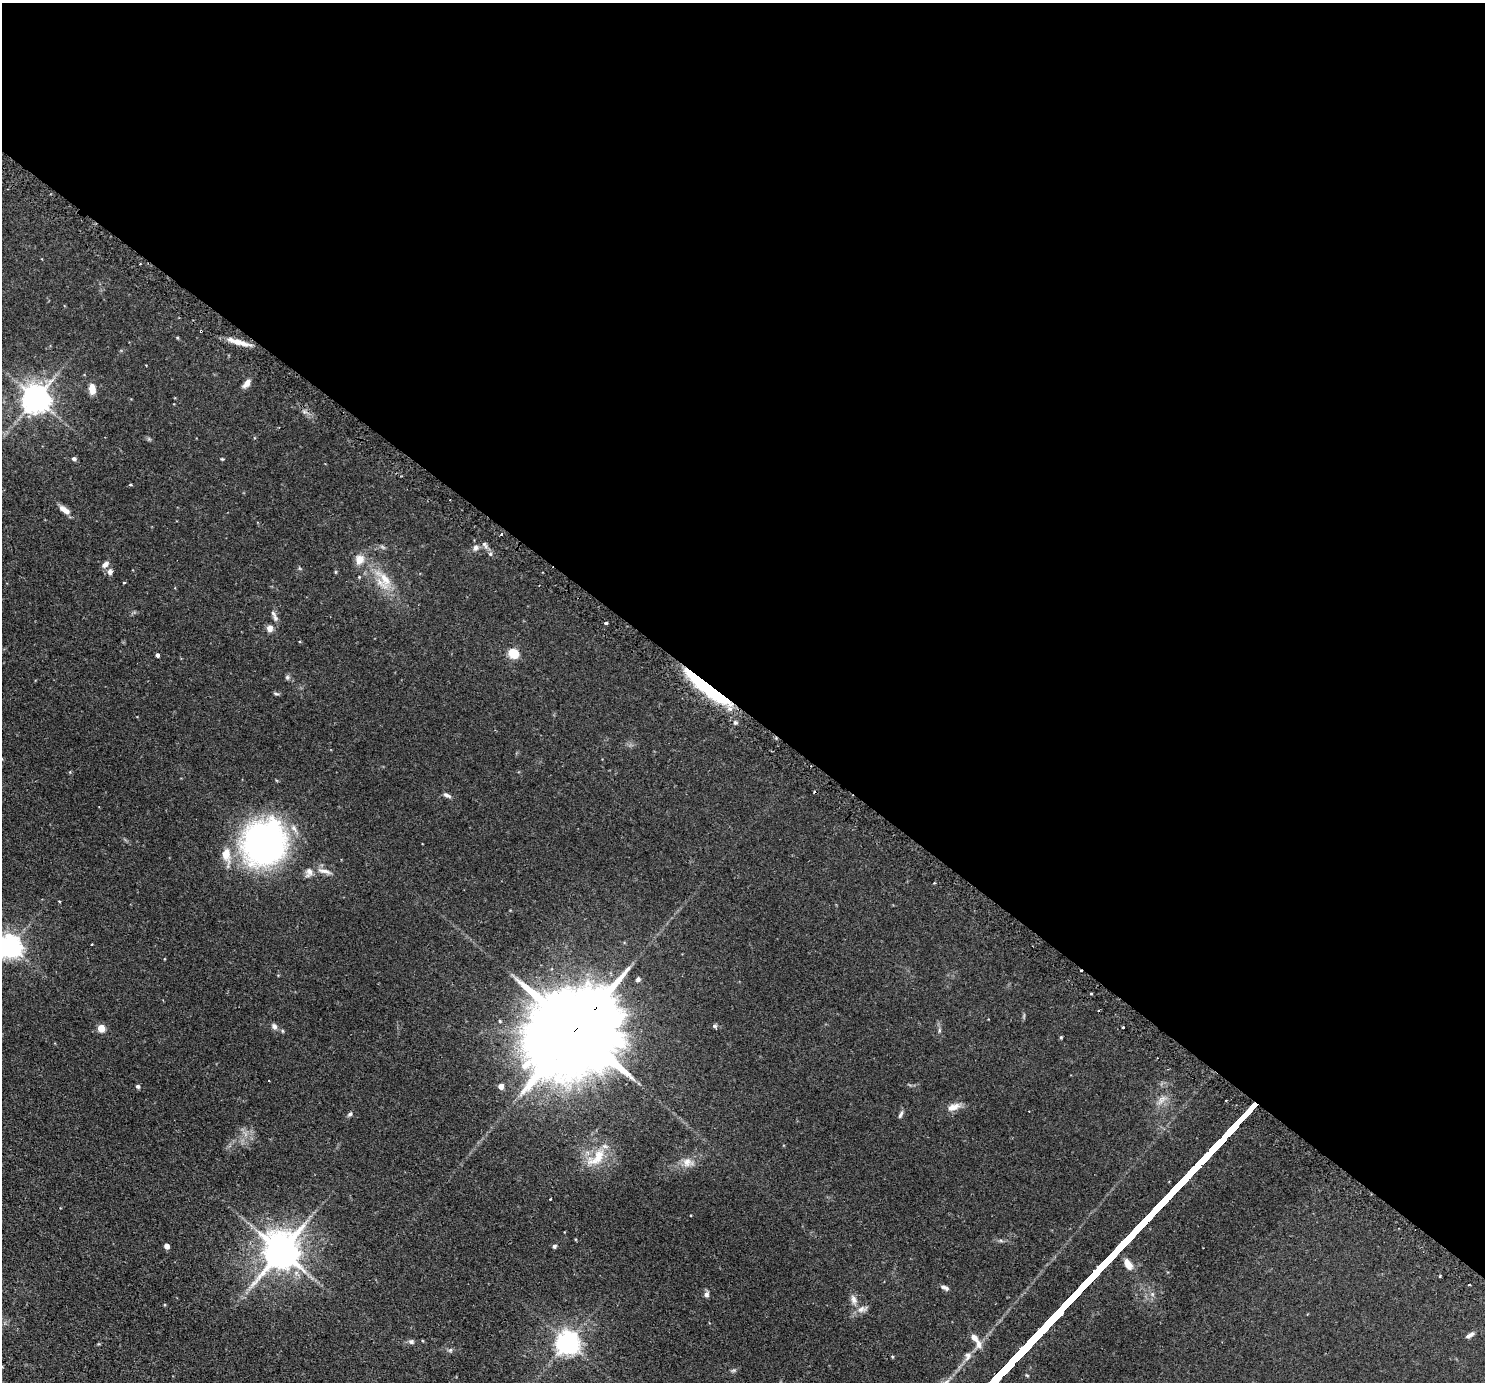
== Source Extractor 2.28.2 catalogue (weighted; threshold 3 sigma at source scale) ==
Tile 3 of 4 x 4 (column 3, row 1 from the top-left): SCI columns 3015-4497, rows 4325-5704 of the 6028 x 6032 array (HDU 1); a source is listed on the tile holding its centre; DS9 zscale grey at full resolution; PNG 1487 x 1384 px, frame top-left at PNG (2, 3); no overlay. Shown black and unused: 51% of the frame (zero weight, under 2 of 3 exposures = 4% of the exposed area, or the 3 px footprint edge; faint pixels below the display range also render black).
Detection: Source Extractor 2.28.2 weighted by HDU 2 'WHT'; one run over the whole footprint, this tile lists its part. Background 0.0765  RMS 0.005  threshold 0.0226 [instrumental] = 3 sigma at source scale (4.5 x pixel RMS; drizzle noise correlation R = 1.50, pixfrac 1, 0.05/0.05 arcsec/px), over >= 5 px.
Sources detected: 81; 1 inside a brighter object's white glare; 5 cosmic-ray / hot-pixel residue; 1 long thin detection or spike segment (spike, bleed or trail) — not listed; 1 inside a brighter listed object's ellipse — not listed separately; the other 73 listed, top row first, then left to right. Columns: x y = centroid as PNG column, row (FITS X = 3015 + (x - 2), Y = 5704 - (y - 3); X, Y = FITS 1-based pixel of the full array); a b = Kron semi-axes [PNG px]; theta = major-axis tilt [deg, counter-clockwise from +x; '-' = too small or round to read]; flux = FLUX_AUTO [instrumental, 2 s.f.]
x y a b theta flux
239 342 26 7 -15 5.9
146 365 3 2 - 0.39
247 384 12 6 49 2.7
92 389 14 8 -84 4
35 398 8 8 - 700
74 459 5 5 - 1.3
222 459 4 3 - 0.46
65 510 15 7 -34 3.8
484 544 6 5 - 1.1
476 548 8 7 - 1.9
490 554 6 5 - 0.92
359 560 13 11 65 4.9
105 565 10 6 43 2.1
110 572 9 7 87 1.9
336 572 6 4 -90 0.47
359 577 4 4 - 0.39
385 579 28 13 -61 11
124 583 3 2 - 0.55
273 613 11 6 -63 1.8
606 623 4 3 - 1.6
270 628 7 6 - 3.1
513 653 5 5 - 32
157 655 4 3 - 1.4
287 677 7 6 - 0.91
708 687 55 10 -38 52
276 694 9 3 -11 0.72
735 723 6 6 - 0.96
447 795 10 5 -28 1.5
264 843 37 33 60 170
226 855 25 11 -83 7.4
324 871 23 6 -14 3.3
309 873 14 9 73 2.9
934 883 3 3 - 0.43
59 901 4 2 - 0.31
92 944 3 2 - 0.37
10 946 8 7 - 420
638 979 6 5 - 1.3
1091 994 3 2 - 0.61
274 1026 7 6 - 1.9
715 1026 5 4 - 1.5
1123 1027 3 2 - 0.58
101 1028 5 5 - 12
575 1030 43 20 46 13000
939 1030 8 4 -90 0.86
1061 1037 4 3 - 0.56
269 1080 3 2 - 0.46
138 1086 5 4 - 1.2
501 1086 4 4 - 4.7
1162 1100 18 8 47 3.6
953 1107 18 8 19 4.2
350 1114 8 5 43 0.98
901 1114 10 4 64 1.2
597 1158 35 16 44 13
688 1162 17 12 -12 4.8
550 1199 3 2 - 0.42
1001 1241 7 4 -19 0.79
167 1246 4 4 - 3.5
554 1246 5 5 - 1
281 1251 12 10 57 1300
1128 1264 12 7 -60 4.9
1440 1276 3 2 - 0.65
945 1288 11 5 -24 1.5
707 1295 8 6 78 1.5
854 1299 13 8 -69 2.7
862 1309 15 8 16 2.9
1470 1335 12 5 34 1.7
411 1342 7 6 - 1.2
567 1342 8 7 - 390
979 1344 12 8 -84 2.9
450 1350 6 5 - 0.89
968 1356 12 9 76 2.7
892 1357 4 4 - 0.49
733 1370 8 4 9 0.81
Overlapping masked pixels (flux is a lower limit): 3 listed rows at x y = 239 342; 708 687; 575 1030
Isophote crosses this tile's border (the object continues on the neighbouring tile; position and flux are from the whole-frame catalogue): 1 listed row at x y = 10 946